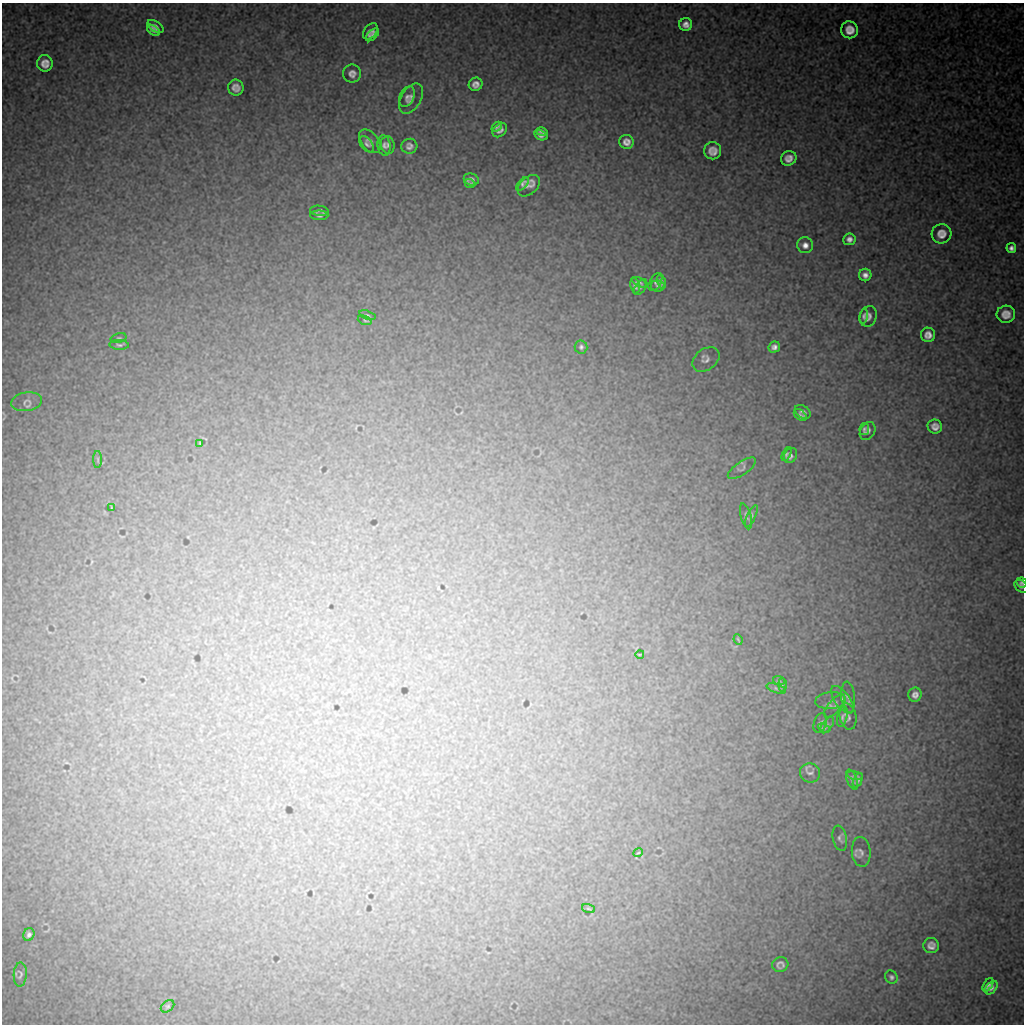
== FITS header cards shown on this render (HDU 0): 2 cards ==
NAXIS1  =                 1022 / length of data axis 1
NAXIS2  =                 1022 / length of data axis 2

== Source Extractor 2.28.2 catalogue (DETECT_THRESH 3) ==
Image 1022 x 1022 px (HDU 0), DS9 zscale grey, 1 PNG px = 1 image px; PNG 1026 x 1026 px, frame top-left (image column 1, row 1022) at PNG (2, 3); each listed source drawn as its Kron ellipse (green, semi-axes under 4 px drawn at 4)
Background 9190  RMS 48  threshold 143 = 3 sigma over >= 5 px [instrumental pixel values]
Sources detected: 99; all 99 listed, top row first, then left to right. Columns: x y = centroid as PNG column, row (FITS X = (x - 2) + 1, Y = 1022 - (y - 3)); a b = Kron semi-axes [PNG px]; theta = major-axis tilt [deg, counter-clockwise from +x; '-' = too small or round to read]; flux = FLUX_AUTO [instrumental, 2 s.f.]
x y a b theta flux
686 24 6 6 - 18000
156 27 9 5 -34 13000
153 30 7 4 -35 13000
850 30 8 8 - 35000
370 31 9 6 50 17000
372 35 8 4 44 8200
45 63 8 8 - 26000
352 74 9 9 - 19000
476 84 7 6 - 17000
236 87 8 7 - 20000
407 97 10 7 65 12000
411 99 16 10 60 20000
497 127 6 3 40 7200
500 130 8 6 42 13000
542 132 6 3 -12 7800
541 135 7 4 -18 12000
370 141 13 8 -52 18000
626 142 7 7 - 19000
367 144 9 5 -51 8100
384 145 10 6 -81 13000
388 145 9 7 -79 10000
409 146 8 7 - 15000
713 151 8 8 - 26000
789 158 8 7 - 22000
471 179 8 6 -18 14000
470 184 5 3 - 5600
522 184 8 4 51 8800
529 186 13 8 43 23000
319 211 9 5 -6 8600
319 215 9 4 -1 6800
941 234 10 10 - 29000
849 239 6 6 - 15000
805 245 8 8 - 19000
1011 248 5 5 - 12000
865 275 6 6 - 16000
639 282 7 4 -29 6900
655 282 10 5 61 9500
661 282 7 4 -74 7000
635 286 8 4 -80 9600
658 286 7 5 -8 7000
641 287 9 5 53 6200
1006 314 9 8 - 29000
367 315 8 4 -18 5700
864 316 7 4 80 7100
868 316 10 8 74 19000
365 320 7 4 -22 4000
928 335 7 7 - 20000
119 338 8 4 15 4700
119 345 9 5 -3 6900
581 347 6 6 - 8100
774 347 6 5 - 14000
706 360 15 10 36 20000
26 402 16 9 9 13000
803 412 8 6 -35 11000
800 415 7 4 -39 8300
935 427 7 7 - 18000
864 429 6 4 79 5600
868 431 10 7 60 14000
200 443 4 2 - 2900
786 454 7 4 63 5900
790 456 8 6 60 10000
98 459 8 4 -89 4900
742 468 16 6 34 9800
111 508 3 2 - 2100
746 516 13 5 -74 7200
751 516 12 4 65 6400
1022 583 5 5 - 5900
1021 586 7 5 -42 9100
738 640 5 2 - 3000
640 654 4 2 - 2200
779 681 6 3 -18 4100
782 684 7 3 90 4000
776 688 10 4 -19 6700
915 695 7 6 - 17000
848 697 16 7 -84 12000
842 700 16 7 -54 13000
831 701 15 8 5 16000
835 706 14 6 49 12000
842 716 10 5 78 7100
848 716 13 8 -78 10000
820 723 10 6 71 7100
827 725 9 5 53 6900
824 728 6 3 -26 3600
810 773 10 9 - 12000
855 775 8 4 -10 5300
852 779 10 5 -70 8800
858 780 8 3 66 6500
840 838 13 7 -78 11000
861 852 15 9 -85 17000
638 853 5 2 - 3100
588 908 7 3 -19 3400
29 935 6 5 - 10000
931 946 8 7 - 19000
780 964 8 7 - 12000
20 974 12 6 87 8200
891 977 7 6 - 8100
988 985 7 4 56 9600
991 988 8 5 50 12000
168 1006 7 5 38 6200